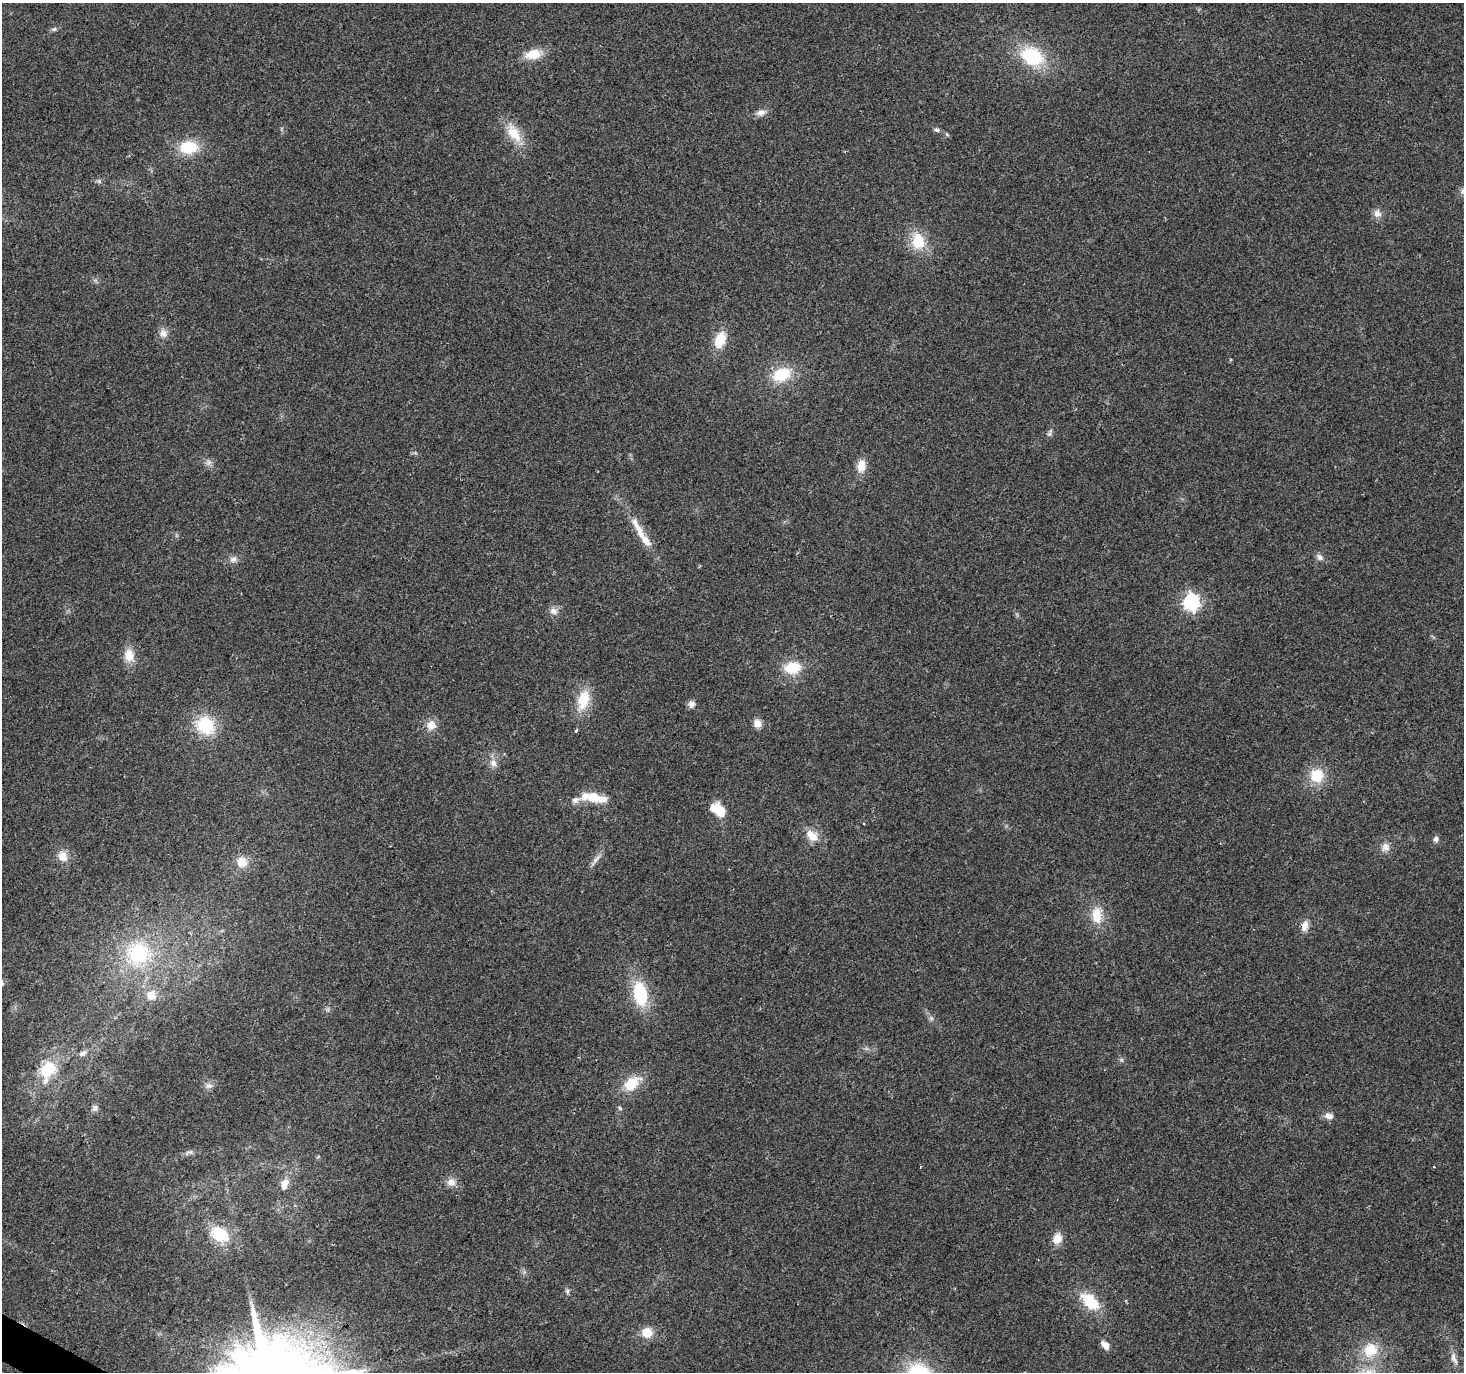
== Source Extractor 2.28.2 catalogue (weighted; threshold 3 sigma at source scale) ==
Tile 7 of 4 x 4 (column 3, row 2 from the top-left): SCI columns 2923-4384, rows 2931-4300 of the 5851 x 5929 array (HDU 1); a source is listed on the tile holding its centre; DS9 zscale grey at full resolution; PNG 1466 x 1374 px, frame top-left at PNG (2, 3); no overlay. Shown black and unused: <1% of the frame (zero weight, under 2 of 3 exposures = <1% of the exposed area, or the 3 px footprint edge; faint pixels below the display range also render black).
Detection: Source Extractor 2.28.2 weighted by HDU 2 'WHT'; one run over the whole footprint, this tile lists its part. Background 0.1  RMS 0.0076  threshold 0.0341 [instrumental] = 3 sigma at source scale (4.5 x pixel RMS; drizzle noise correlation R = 1.50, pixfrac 1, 0.0396/0.0396 arcsec/px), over >= 5 px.
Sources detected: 71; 1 inside a brighter object's white glare — not listed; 3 inside a brighter listed object's ellipse — not listed separately; the other 67 listed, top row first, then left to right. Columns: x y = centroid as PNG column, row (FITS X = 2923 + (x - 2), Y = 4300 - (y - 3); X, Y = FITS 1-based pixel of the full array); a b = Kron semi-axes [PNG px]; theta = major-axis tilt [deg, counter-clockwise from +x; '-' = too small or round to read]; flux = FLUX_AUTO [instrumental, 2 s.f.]
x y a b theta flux
54 29 7 5 14 1.7
533 54 18 11 12 15
1032 56 27 19 -25 45
761 112 13 8 21 4.5
937 130 8 5 -10 1.8
514 133 28 13 -55 18
947 134 6 5 - 1.1
189 147 19 14 3 27
99 181 6 5 - 1.5
1377 214 11 9 -41 4.7
918 241 19 16 -82 22
163 333 11 10 - 5.2
720 340 17 11 70 19
782 374 20 13 22 30
1050 433 12 5 66 2.1
208 462 8 7 - 2.9
861 466 13 9 81 10
642 534 55 9 -58 20
1320 557 10 7 -46 3.2
234 559 10 7 20 3.4
700 566 5 3 - 0.7
1191 602 7 6 - 230
553 611 10 9 - 4.8
129 656 14 11 -80 12
792 667 16 12 5 23
583 700 22 13 76 23
691 704 8 7 - 4
757 723 10 9 - 5.9
205 725 21 17 -44 36
431 725 12 11 - 7.9
576 731 4 3 - 1.2
493 763 11 9 -54 4.8
1317 776 17 17 - 20
594 797 18 14 -22 13
575 800 16 8 16 5.2
720 811 15 11 -82 14
812 835 19 12 -39 11
1436 839 8 7 - 2.5
1385 847 12 11 - 5.5
63 856 13 12 - 8.5
596 860 22 5 50 4.1
242 862 13 12 - 10
1097 915 21 12 90 16
1305 926 14 8 78 5.9
138 954 41 35 20 73
640 994 29 15 -79 38
151 995 13 12 - 9.8
931 1018 6 5 - 1.7
83 1053 11 6 29 3.2
48 1069 20 16 44 27
632 1084 21 13 41 20
209 1086 9 7 14 3.2
95 1108 9 8 - 2.7
620 1108 6 5 - 1.2
1329 1116 10 7 -15 4.6
189 1152 12 5 13 2.5
1434 1167 3 2 - 0.64
451 1182 12 10 -10 5.6
284 1184 15 9 66 8.1
220 1234 22 15 -33 27
1057 1238 12 9 68 9.7
567 1291 8 5 -74 1.7
1090 1301 23 13 -43 27
647 1333 13 12 - 11
1105 1345 12 8 -45 5.2
1370 1350 22 20 50 23
1454 1358 18 7 -67 5